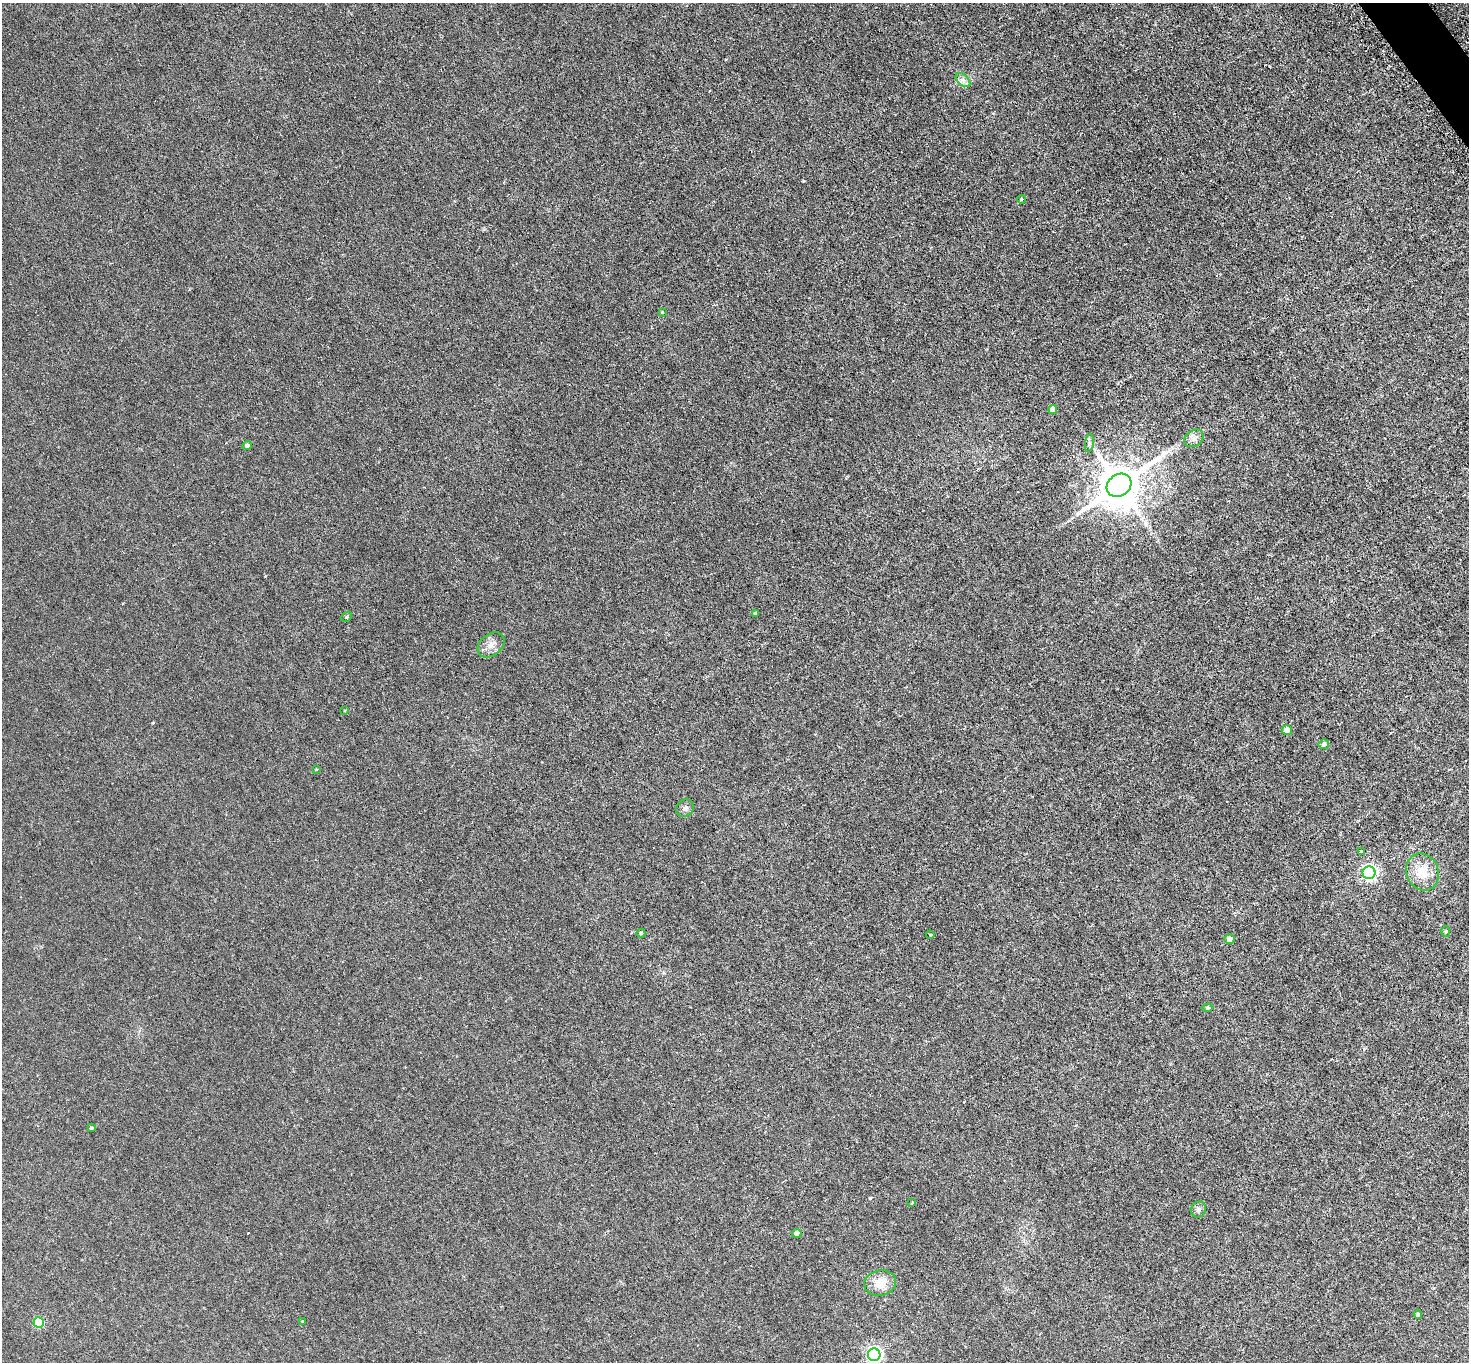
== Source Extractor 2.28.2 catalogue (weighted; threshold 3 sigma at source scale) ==
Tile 10 of 4 x 4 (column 2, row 3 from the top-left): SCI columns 1509-2975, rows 1683-3042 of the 5951 x 5944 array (HDU 1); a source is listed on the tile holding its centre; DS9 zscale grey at full resolution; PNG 1471 x 1364 px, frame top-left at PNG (2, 3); each listed source drawn as its Kron ellipse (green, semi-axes under 4 px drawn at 4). Shown black and unused: <1% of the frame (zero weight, under 3 of 6 exposures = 3% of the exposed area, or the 3 px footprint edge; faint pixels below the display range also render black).
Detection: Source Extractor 2.28.2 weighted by HDU 2 'WHT'; one run over the whole footprint, this tile lists its part. Background 0.0103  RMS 0.0032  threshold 0.0132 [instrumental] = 3 sigma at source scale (4.09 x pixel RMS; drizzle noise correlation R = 1.36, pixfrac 0.8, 0.05/0.05 arcsec/px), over >= 5 px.
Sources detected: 34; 1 long thin detection or spike segment (spike, bleed or trail) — neither listed nor drawn; the other 33 listed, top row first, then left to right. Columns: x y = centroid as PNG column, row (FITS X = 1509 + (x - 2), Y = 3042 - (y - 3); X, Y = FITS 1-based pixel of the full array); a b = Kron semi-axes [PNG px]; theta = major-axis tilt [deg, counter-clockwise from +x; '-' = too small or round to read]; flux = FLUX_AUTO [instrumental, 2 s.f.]
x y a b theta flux
963 80 9 5 -44 1
1021 199 4 3 - 0.36
662 312 3 3 - 0.3
1053 410 4 4 - 3.1
1194 438 10 8 36 1.3
1089 443 9 4 83 0.76
247 445 4 4 - 0.77
1119 485 13 10 36 1300
755 614 4 3 - 0.57
347 617 6 4 45 0.45
491 645 15 10 39 2.3
345 710 4 2 - 0.2
1287 730 5 5 - 2.3
1324 744 5 5 - 0.98
316 770 4 2 - 0.2
685 808 9 8 - 0.99
1361 851 3 2 - 0.35
1423 872 19 16 -70 5.8
1369 873 6 6 - 69
1446 931 5 4 - 0.36
641 933 4 4 - 0.39
930 935 4 3 - 0.26
1230 939 5 4 - 1.8
1207 1008 5 4 - 0.48
91 1128 3 3 - 0.54
912 1203 4 3 - 0.3
1198 1209 8 7 - 0.94
797 1233 5 4 - 1.6
880 1283 16 12 10 4.9
1418 1314 4 4 - 0.65
303 1322 4 3 - 0.29
39 1323 5 5 - 16
874 1355 6 6 - 83
Isophote crosses this tile's border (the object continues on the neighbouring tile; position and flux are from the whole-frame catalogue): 1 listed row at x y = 874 1355
Unlisted compact peaks at least as high as the median listed source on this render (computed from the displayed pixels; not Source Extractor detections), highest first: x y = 870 1198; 803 181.